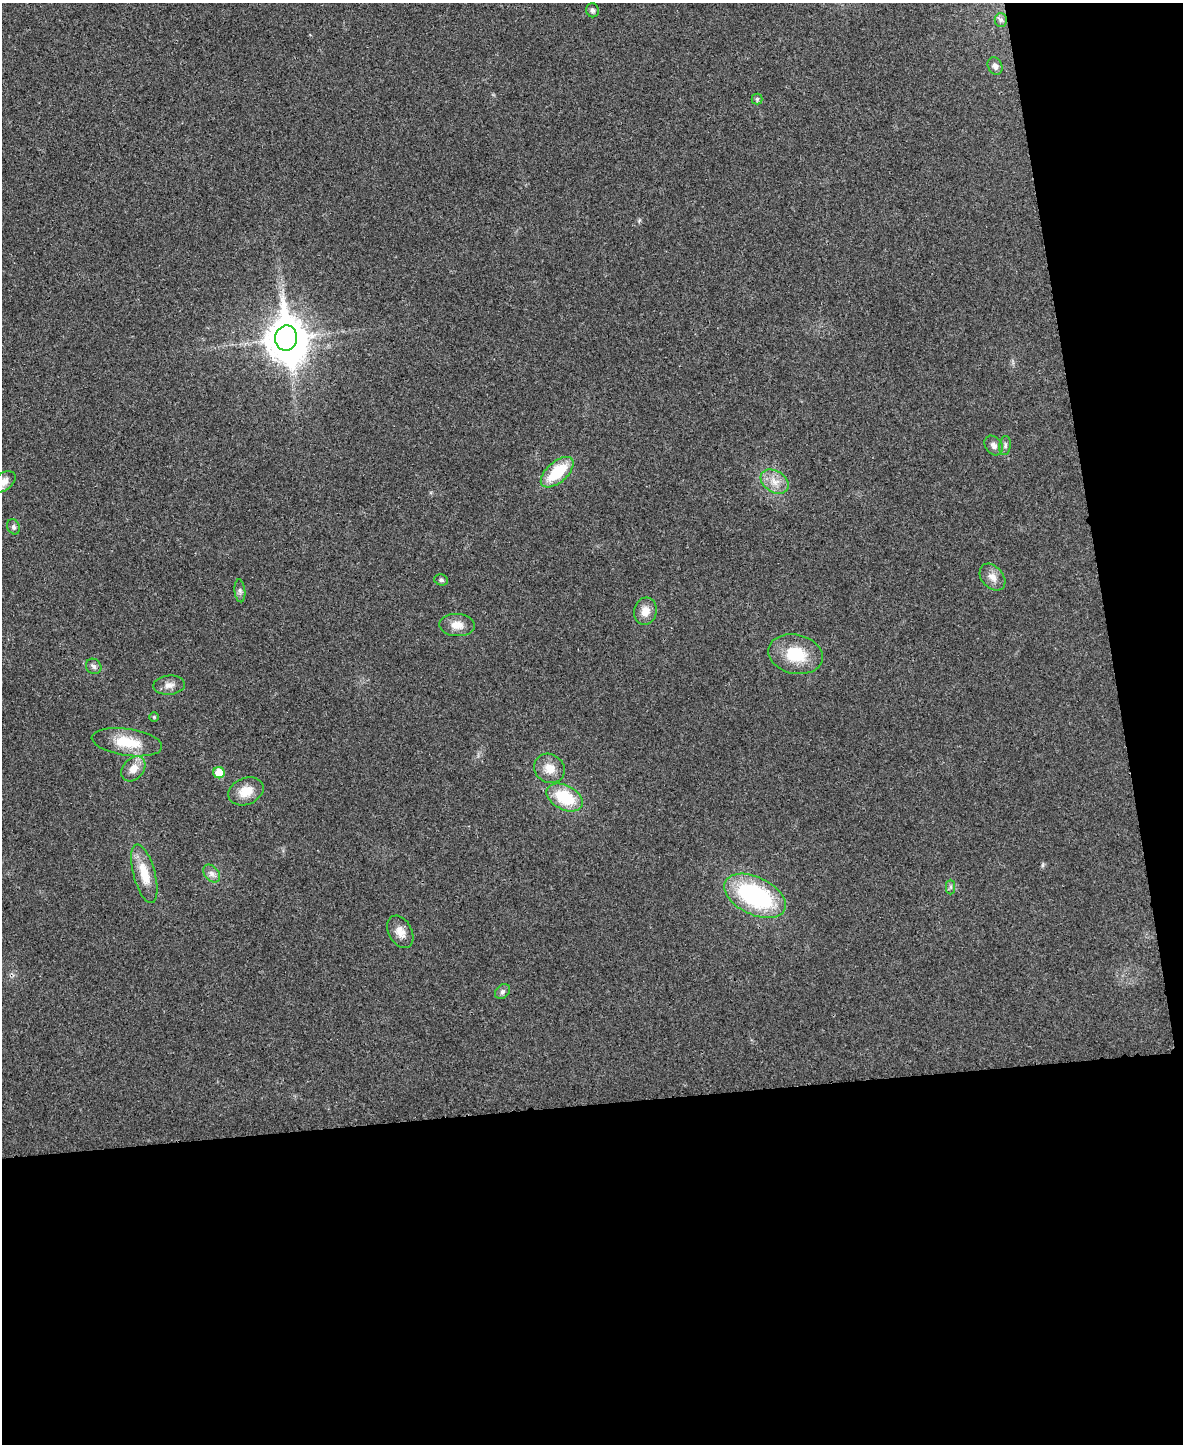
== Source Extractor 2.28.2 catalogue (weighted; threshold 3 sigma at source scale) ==
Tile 12 of 4 x 3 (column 4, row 3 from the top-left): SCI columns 3547-4727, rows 138-1579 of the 4730 x 4711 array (HDU 1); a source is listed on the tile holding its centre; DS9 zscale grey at full resolution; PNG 1185 x 1446 px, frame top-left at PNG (2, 3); each listed source drawn as its Kron ellipse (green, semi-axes under 4 px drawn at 4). Shown black and unused: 29% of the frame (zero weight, under 3 of 4 exposures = <1% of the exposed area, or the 3 px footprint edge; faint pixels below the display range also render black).
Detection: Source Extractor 2.28.2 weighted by HDU 2 'WHT'; one run over the whole footprint, this tile lists its part. Background 0.0241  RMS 0.006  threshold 0.0268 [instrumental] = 3 sigma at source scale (4.5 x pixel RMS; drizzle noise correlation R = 1.50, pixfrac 1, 0.05/0.05 arcsec/px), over >= 5 px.
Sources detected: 33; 1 inside a brighter object's white glare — neither listed nor drawn; the other 32 listed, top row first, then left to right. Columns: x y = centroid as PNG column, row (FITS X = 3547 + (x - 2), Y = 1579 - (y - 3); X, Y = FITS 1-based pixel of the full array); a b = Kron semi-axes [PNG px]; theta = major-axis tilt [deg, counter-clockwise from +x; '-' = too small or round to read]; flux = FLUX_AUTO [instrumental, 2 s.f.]
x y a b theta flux
592 10 7 6 - 1.6
1001 20 6 6 - 1.7
995 66 9 7 -62 2.6
757 99 5 5 - 0.98
286 338 13 11 81 1400
994 445 11 8 -51 2.6
1005 445 9 6 83 1.6
557 472 20 10 42 24
4 482 13 8 37 4.5
775 482 15 10 -32 6.8
14 527 8 6 -65 1.5
992 577 15 10 -48 5
441 580 7 5 -17 1.2
240 591 11 5 -84 1.8
645 611 14 11 75 6.1
457 625 17 11 -2 6.6
796 654 27 19 -13 22
94 666 8 7 - 1.9
169 685 16 9 4 4.2
154 717 5 4 - 0.71
127 742 35 13 -8 18
549 768 16 14 -35 7.9
133 769 14 10 49 6.3
219 773 5 5 - 12
246 791 18 13 22 8.9
565 798 19 12 -28 26
212 873 10 7 -51 2.7
144 874 30 11 -75 13
951 887 7 4 89 1.2
755 896 33 18 -25 78
400 932 17 11 -61 5.7
502 992 8 6 44 1.7
Isophote crosses this tile's border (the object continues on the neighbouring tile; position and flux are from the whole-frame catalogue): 1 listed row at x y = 4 482